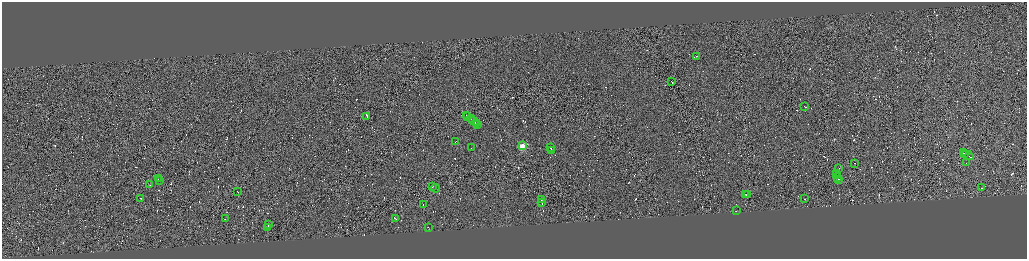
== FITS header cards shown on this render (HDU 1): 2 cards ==
NAXIS1  =                 4100
NAXIS2  =                 1026

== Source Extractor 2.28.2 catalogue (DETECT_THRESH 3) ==
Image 4100 x 1026 px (HDU 1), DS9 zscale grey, zoomed out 1/4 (1 PNG px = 4 x 4 image px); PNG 1029 x 261 px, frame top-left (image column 4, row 1026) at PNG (2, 2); each listed source drawn as its Kron ellipse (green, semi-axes under 4 px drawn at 4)
Background 0.306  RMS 4.2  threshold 12.5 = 3 sigma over >= 5 px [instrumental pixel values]
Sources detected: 687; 642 cannot appear on this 1/4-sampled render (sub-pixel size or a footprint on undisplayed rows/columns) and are neither listed nor drawn; the other 45 listed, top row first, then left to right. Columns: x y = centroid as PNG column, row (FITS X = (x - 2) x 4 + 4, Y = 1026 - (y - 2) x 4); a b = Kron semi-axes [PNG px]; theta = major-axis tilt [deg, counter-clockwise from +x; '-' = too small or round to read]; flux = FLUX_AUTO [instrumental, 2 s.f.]
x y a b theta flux
696 56 2 1 - 16000
672 82 2 1 - 88000
805 107 3 1 - 27000
466 115 2 1 - 17000
367 116 2 1 - 110000
468 116 2 1 - 26000
470 119 4 1 - 53000
473 121 5 1 - 53000
476 123 2 1 - 29000
478 125 2 1 - 22000
455 141 2 1 - 16000
522 145 2 2 - 130000
471 148 2 1 - 12000
550 148 2 1 - 20000
551 150 2 1 - 20000
963 153 2 1 - 24000
964 153 2 1 - 19000
968 155 6 1 -31 59000
854 163 2 1 - 14000
966 163 2 1 - 8800
838 169 2 1 - 59000
836 174 2 1 - 24000
836 175 2 1 - 24000
837 177 3 1 - 45000
158 179 2 1 - 32000
839 180 2 1 - 15000
159 181 2 1 - 23000
149 185 2 1 - 12000
432 187 2 1 - 24000
435 188 4 1 - 36000
981 188 2 1 - 17000
237 191 2 1 - 10000
746 194 2 1 - 18000
747 195 2 1 - 16000
140 198 2 1 - 20000
541 199 2 1 - 16000
804 199 2 1 - 43000
542 203 2 1 - 51000
423 204 2 1 - 89000
736 211 2 1 - 21000
395 218 3 1 - 32000
225 219 2 1 - 24000
268 225 3 1 - 32000
428 227 2 1 - 25000
267 228 3 1 - 27000
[642 sub-pixel or undisplayed-footprint detections neither listed nor drawn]